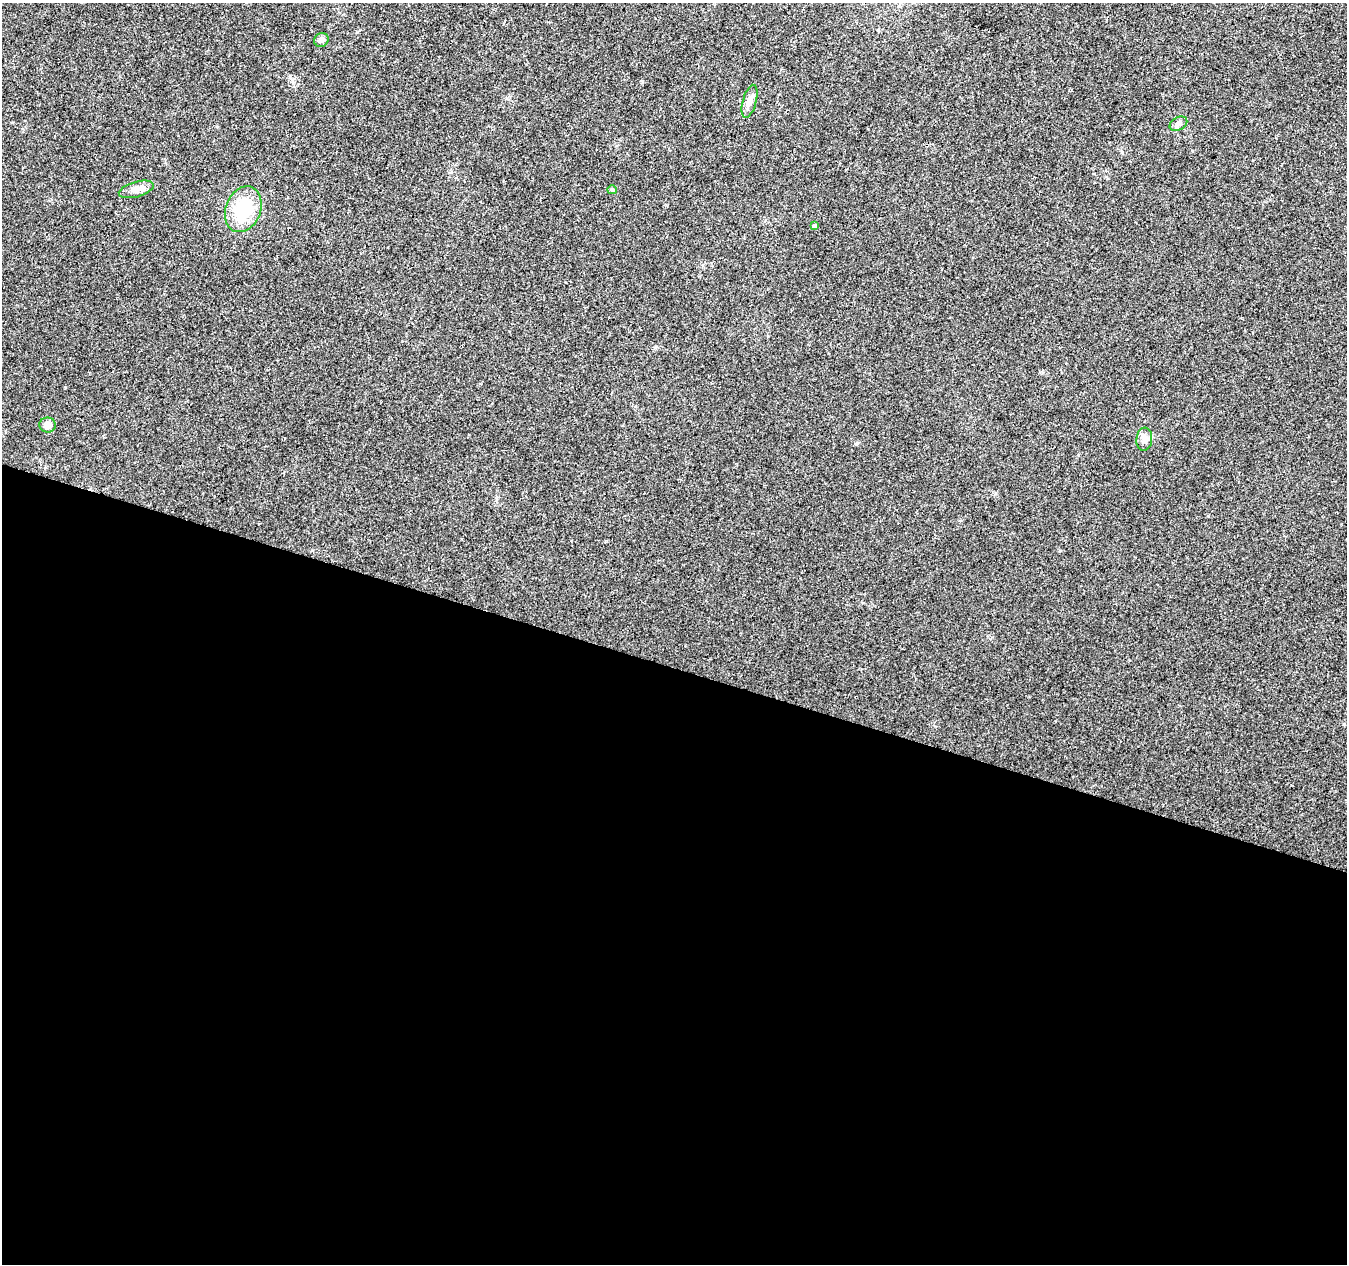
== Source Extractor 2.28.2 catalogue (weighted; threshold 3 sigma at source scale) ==
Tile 14 of 4 x 4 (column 2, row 4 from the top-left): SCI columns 1346-2690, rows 215-1476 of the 5387 x 5542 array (HDU 1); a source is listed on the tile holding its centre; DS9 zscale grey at full resolution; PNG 1349 x 1266 px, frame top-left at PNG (2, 3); each listed source drawn as its Kron ellipse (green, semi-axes under 4 px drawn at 4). Shown black and unused: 47% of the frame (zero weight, under 2 of 3 exposures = <1% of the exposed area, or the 3 px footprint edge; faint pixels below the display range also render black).
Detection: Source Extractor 2.28.2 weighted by HDU 2 'WHT'; one run over the whole footprint, this tile lists its part. Background 0.0422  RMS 0.008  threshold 0.036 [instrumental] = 3 sigma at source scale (4.5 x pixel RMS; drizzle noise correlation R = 1.50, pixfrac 1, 0.0396/0.0396 arcsec/px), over >= 5 px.
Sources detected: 9; all 9 listed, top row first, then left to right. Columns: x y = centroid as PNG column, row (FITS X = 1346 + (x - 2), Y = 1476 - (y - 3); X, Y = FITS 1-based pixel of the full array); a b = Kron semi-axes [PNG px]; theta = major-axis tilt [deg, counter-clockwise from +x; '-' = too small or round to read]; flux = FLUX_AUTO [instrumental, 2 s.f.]
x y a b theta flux
321 40 7 6 - 3
750 101 17 7 74 5
1178 124 9 6 27 3.3
136 189 18 7 16 5.6
612 190 5 4 - 1
243 209 24 17 68 41
814 226 4 3 - 4.5
48 425 8 7 - 5.2
1144 439 11 8 84 4.2